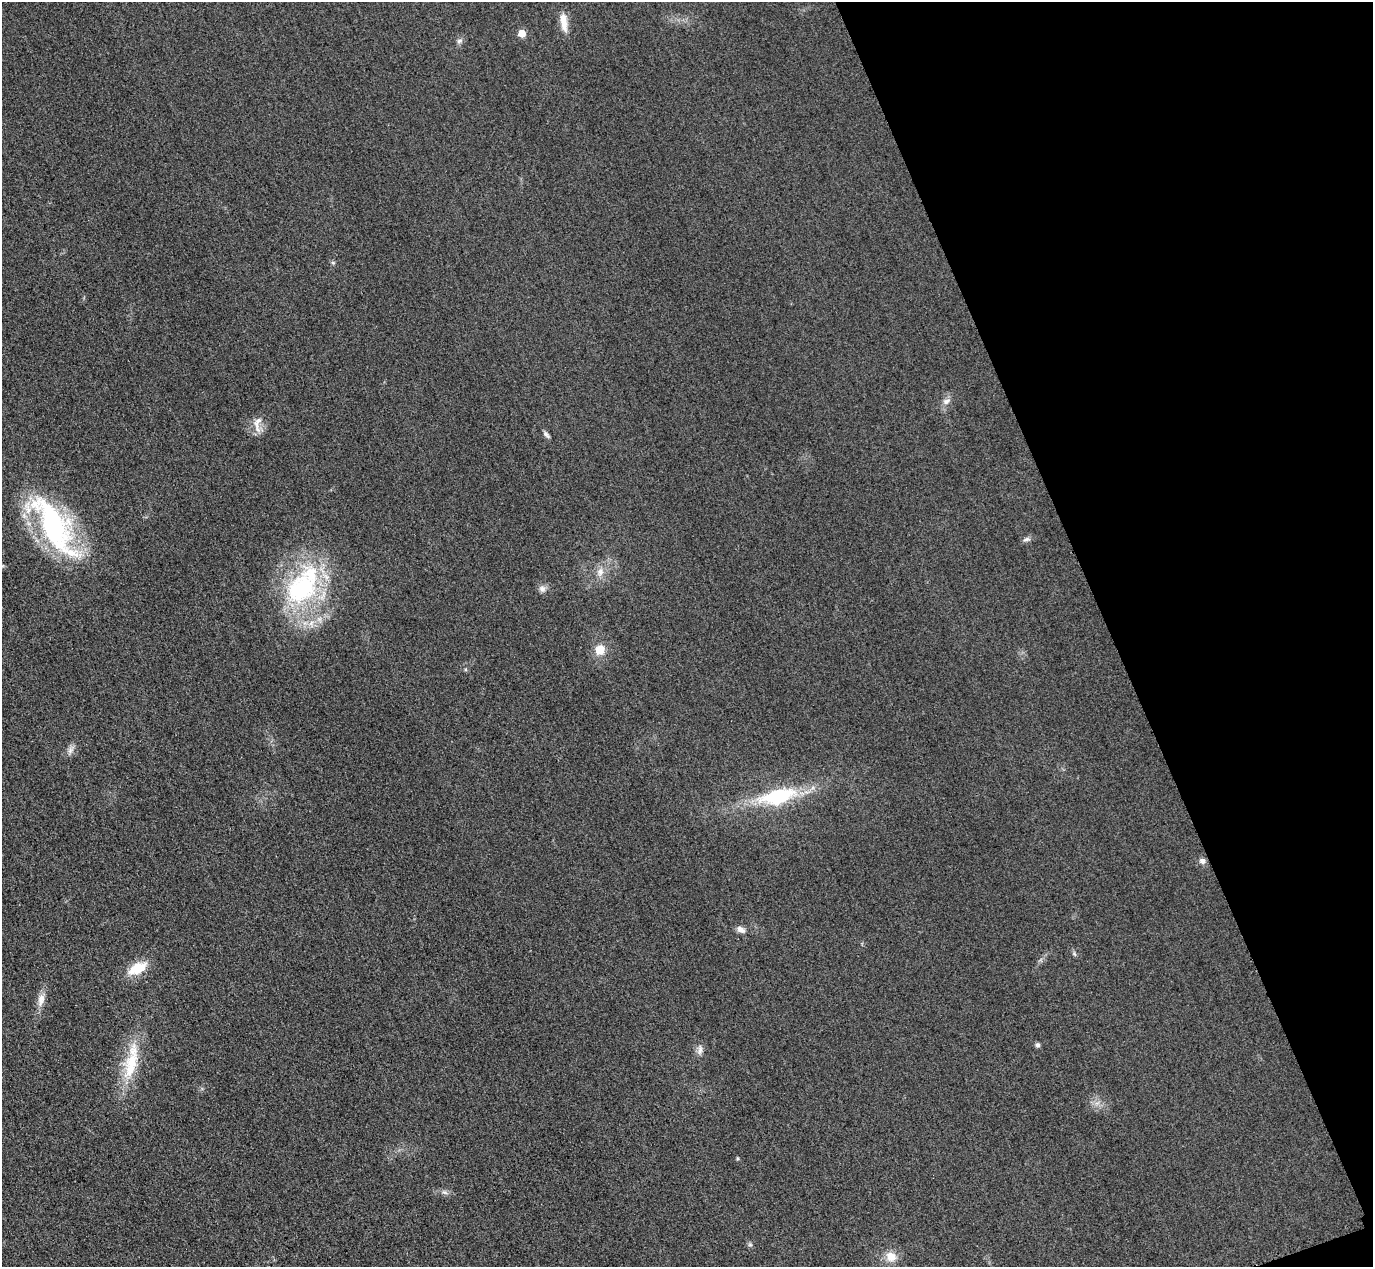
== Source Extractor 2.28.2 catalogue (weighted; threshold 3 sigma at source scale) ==
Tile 12 of 4 x 4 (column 4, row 3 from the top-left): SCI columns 4145-5515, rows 1568-2832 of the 5546 x 5533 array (HDU 1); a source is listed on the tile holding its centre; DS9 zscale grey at full resolution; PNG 1375 x 1269 px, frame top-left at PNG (2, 2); no overlay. Shown black and unused: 19% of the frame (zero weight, under 3 of 4 exposures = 3% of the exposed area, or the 3 px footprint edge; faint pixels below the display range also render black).
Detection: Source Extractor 2.28.2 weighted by HDU 2 'WHT'; one run over the whole footprint, this tile lists its part. Background 0.139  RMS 0.019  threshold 0.0852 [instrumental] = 3 sigma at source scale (4.5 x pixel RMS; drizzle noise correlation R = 1.50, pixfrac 1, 0.05/0.05 arcsec/px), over >= 5 px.
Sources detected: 29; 1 inside a brighter listed object's ellipse — not listed separately; the other 28 listed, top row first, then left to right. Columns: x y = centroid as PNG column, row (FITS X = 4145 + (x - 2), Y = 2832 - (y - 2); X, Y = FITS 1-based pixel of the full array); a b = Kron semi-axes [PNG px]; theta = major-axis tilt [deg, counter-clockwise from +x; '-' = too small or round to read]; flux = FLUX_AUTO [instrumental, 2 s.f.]
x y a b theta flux
564 22 26 8 -82 24
522 33 5 5 - 41
459 41 8 6 17 5.3
333 263 6 5 - 3.1
946 401 11 7 22 9.2
257 424 25 9 87 20
546 435 11 5 -49 5.3
54 526 82 29 -59 360
1026 539 11 5 10 6
600 572 13 9 80 16
303 586 58 34 57 290
542 589 9 9 - 8.9
600 650 11 10 - 29
71 750 15 6 63 9.5
778 796 46 19 13 140
1202 861 8 7 - 8.3
741 930 12 8 -33 10
1074 954 9 4 -59 3.3
137 968 20 11 29 54
41 1000 19 9 81 17
1038 1045 6 5 - 4.5
700 1050 15 6 83 9.2
131 1061 57 17 77 93
1097 1103 7 4 18 5.7
738 1158 4 4 - 2.3
444 1192 9 6 -26 6.1
750 1245 6 4 -1 3.2
891 1257 12 11 - 25